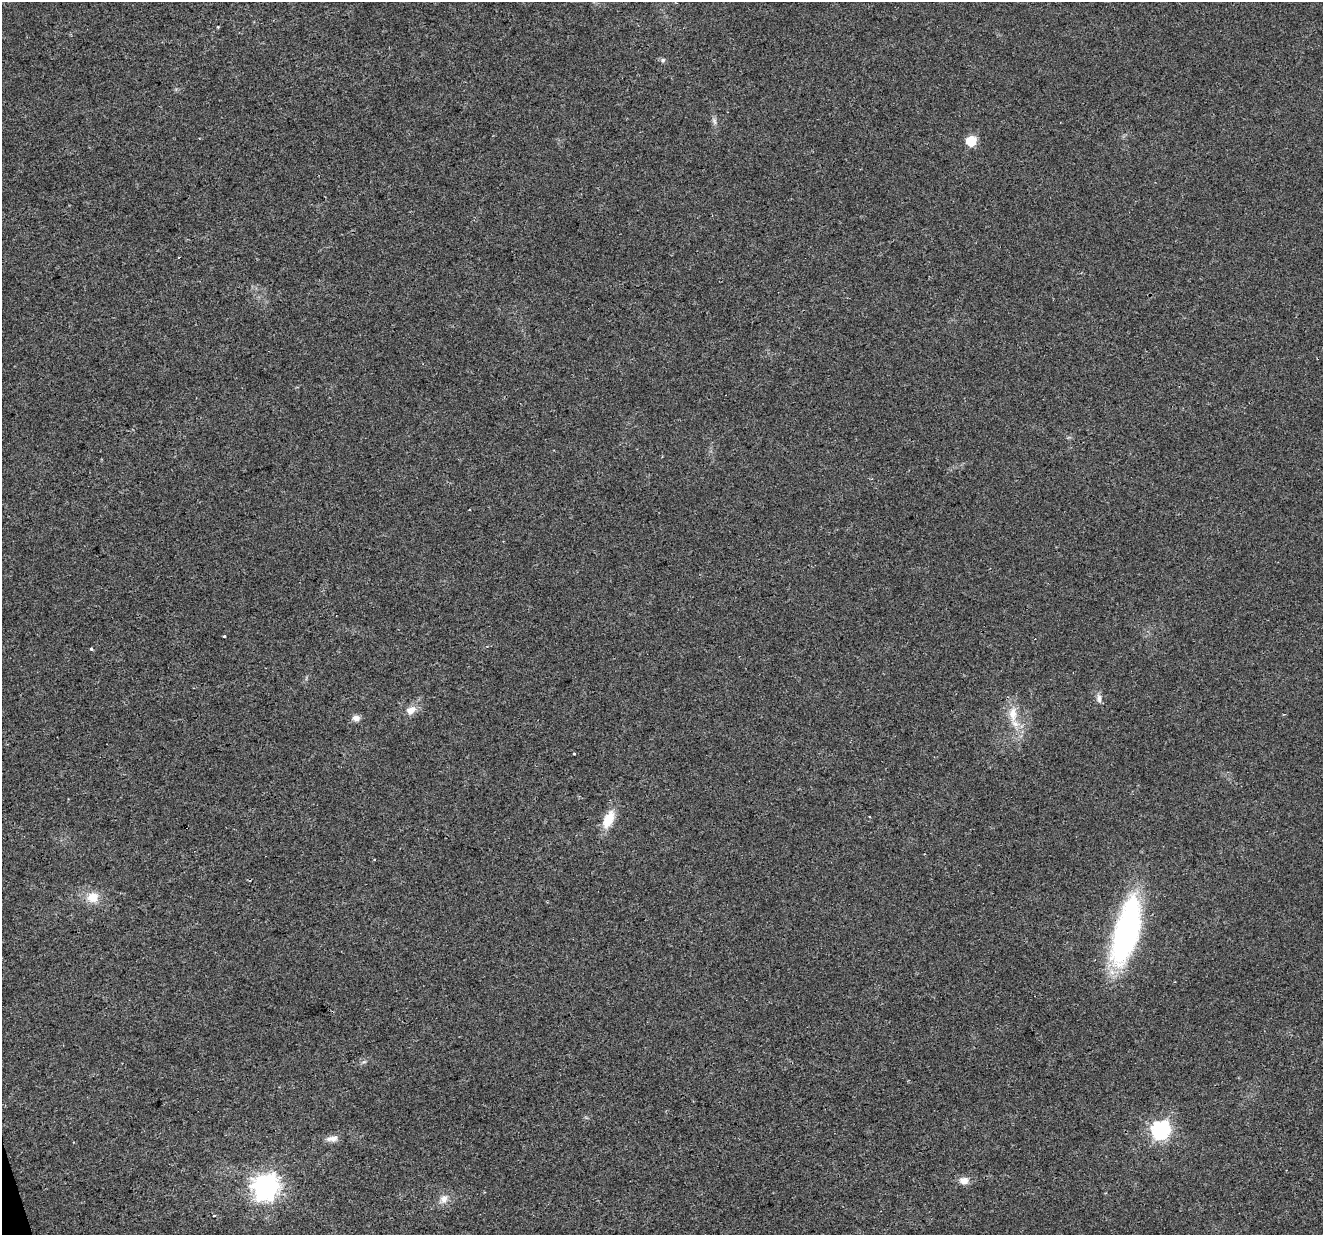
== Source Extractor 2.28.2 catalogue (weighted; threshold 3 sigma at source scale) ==
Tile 7 of 4 x 4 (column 3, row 2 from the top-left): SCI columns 2642-3962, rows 2523-3755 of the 5284 x 5097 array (HDU 1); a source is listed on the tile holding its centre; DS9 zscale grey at full resolution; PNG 1325 x 1237 px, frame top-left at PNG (2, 2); no overlay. Shown black and unused: <1% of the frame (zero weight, under 2 of 3 exposures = <1% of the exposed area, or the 3 px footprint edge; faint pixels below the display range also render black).
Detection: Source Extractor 2.28.2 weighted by HDU 2 'WHT'; one run over the whole footprint, this tile lists its part. Background 0.0261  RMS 0.0056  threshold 0.0253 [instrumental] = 3 sigma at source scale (4.5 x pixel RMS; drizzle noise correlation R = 1.50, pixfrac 1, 0.0396/0.0396 arcsec/px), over >= 5 px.
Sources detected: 21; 1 cosmic-ray / hot-pixel residue — not listed; the other 20 listed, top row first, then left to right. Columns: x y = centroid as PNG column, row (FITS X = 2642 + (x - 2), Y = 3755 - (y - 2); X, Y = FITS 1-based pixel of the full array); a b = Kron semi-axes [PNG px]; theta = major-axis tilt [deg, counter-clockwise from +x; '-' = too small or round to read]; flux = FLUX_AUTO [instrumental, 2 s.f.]
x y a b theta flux
218 27 4 3 - 0.47
663 60 6 6 - 1.1
714 121 11 4 -79 1.8
971 141 7 6 - 24
224 636 3 3 - 2.7
91 649 3 3 - 1.6
1099 698 13 6 -85 2.4
411 710 12 9 24 5
1013 714 23 11 -90 10
356 718 10 7 -4 2.9
574 754 3 3 - 1.5
608 820 20 10 66 13
93 897 15 14 - 8.6
1126 931 70 23 75 130
1160 1130 8 7 - 200
332 1139 15 7 6 3.6
964 1181 12 9 -2 3.9
266 1187 10 9 - 480
444 1199 12 9 43 4.1
214 1215 3 2 - 0.74